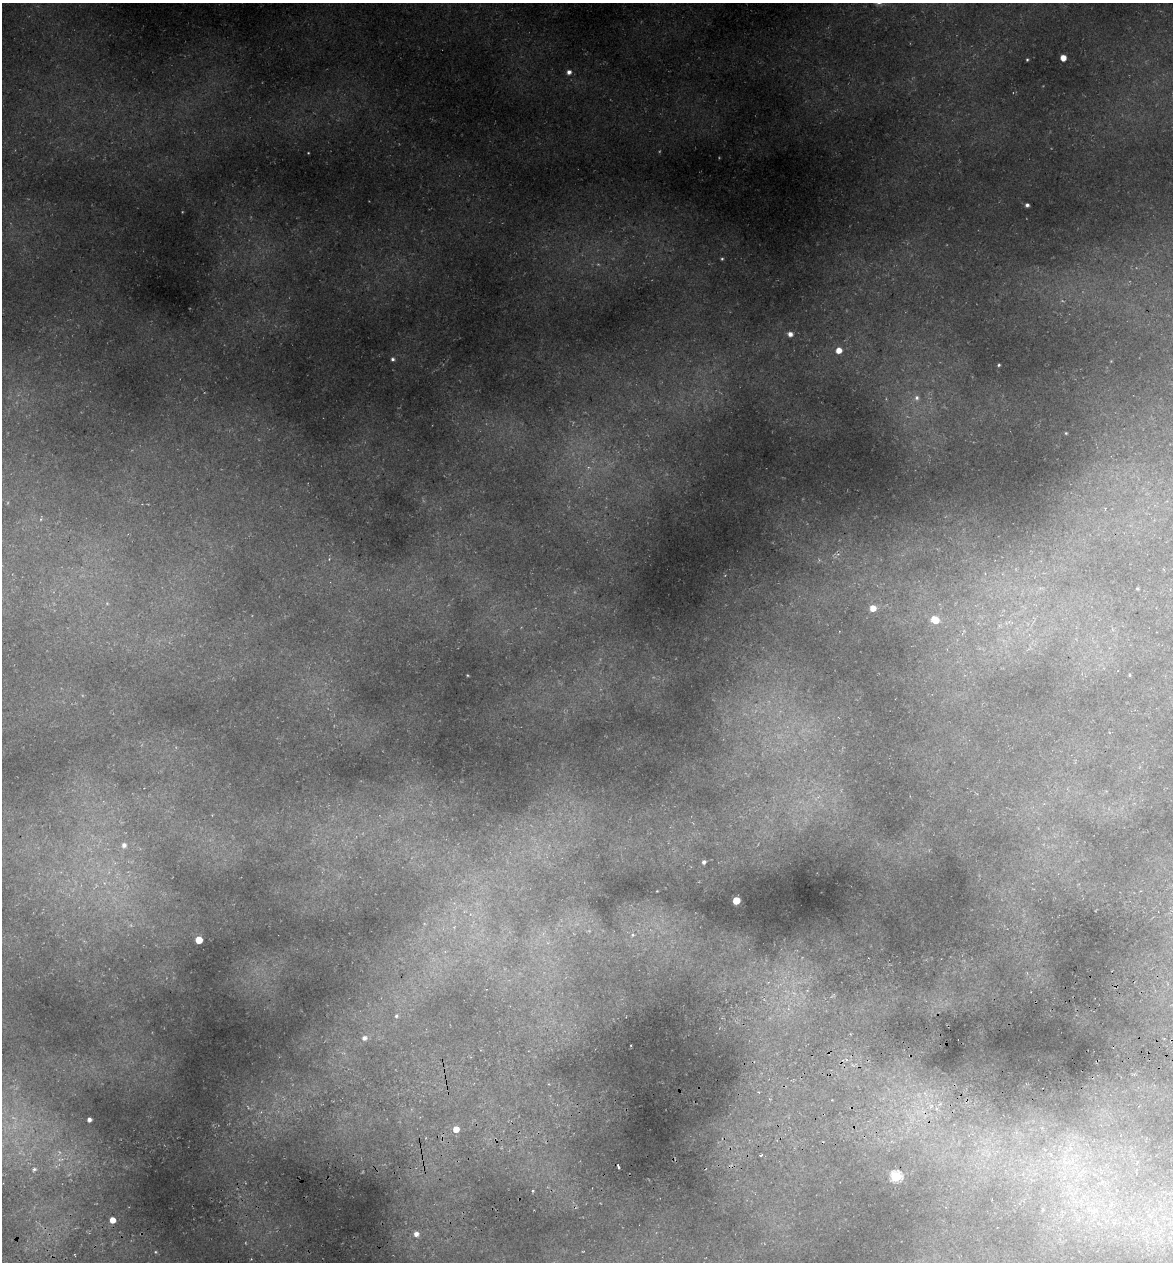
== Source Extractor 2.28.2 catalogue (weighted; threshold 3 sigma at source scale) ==
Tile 7 of 4 x 4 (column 3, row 2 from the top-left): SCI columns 2485-3655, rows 2597-3856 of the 4922 x 5194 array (HDU 1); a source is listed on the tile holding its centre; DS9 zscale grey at full resolution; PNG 1175 x 1264 px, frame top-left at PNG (2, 3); no overlay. Shown black and unused: <1% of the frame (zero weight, under 3 of 5 exposures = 5% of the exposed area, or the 3 px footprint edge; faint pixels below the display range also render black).
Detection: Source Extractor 2.28.2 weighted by HDU 2 'WHT'; one run over the whole footprint, this tile lists its part. Background 0.224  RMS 0.0099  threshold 0.0444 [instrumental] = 3 sigma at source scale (4.5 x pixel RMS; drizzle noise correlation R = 1.50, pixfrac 1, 0.0396/0.0396 arcsec/px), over >= 5 px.
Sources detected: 30; all 30 listed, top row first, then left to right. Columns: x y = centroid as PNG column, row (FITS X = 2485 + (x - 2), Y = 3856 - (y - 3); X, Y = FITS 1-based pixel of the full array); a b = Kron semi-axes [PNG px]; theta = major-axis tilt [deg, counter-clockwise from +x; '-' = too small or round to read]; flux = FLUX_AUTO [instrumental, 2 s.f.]
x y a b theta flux
1063 58 5 5 - 9.9
1027 60 3 3 - 0.98
569 72 5 5 - 3.8
1027 205 4 4 - 2.5
722 259 4 4 - 1.1
790 334 5 4 - 4.6
839 350 5 5 - 9.5
393 359 5 5 - 1.9
999 365 3 2 - 0.96
917 398 8 7 - 3.4
1066 433 3 3 - 0.8
873 608 5 5 - 10
935 620 6 5 - 17
1129 675 4 3 - 0.85
124 845 7 6 - 3.9
704 862 4 4 - 2.3
736 900 5 5 - 25
633 935 5 5 - 1.4
199 940 5 5 - 20
396 1016 5 5 - 1.4
364 1038 7 6 - 3.7
89 1119 4 4 - 3.4
456 1129 6 5 - 9.1
761 1155 4 3 - 1.3
618 1166 4 3 - 3.7
34 1169 5 4 - 1.8
896 1176 6 5 - 76
112 1220 6 5 - 9.6
416 1234 6 6 - 5
155 1252 6 4 -89 1.2